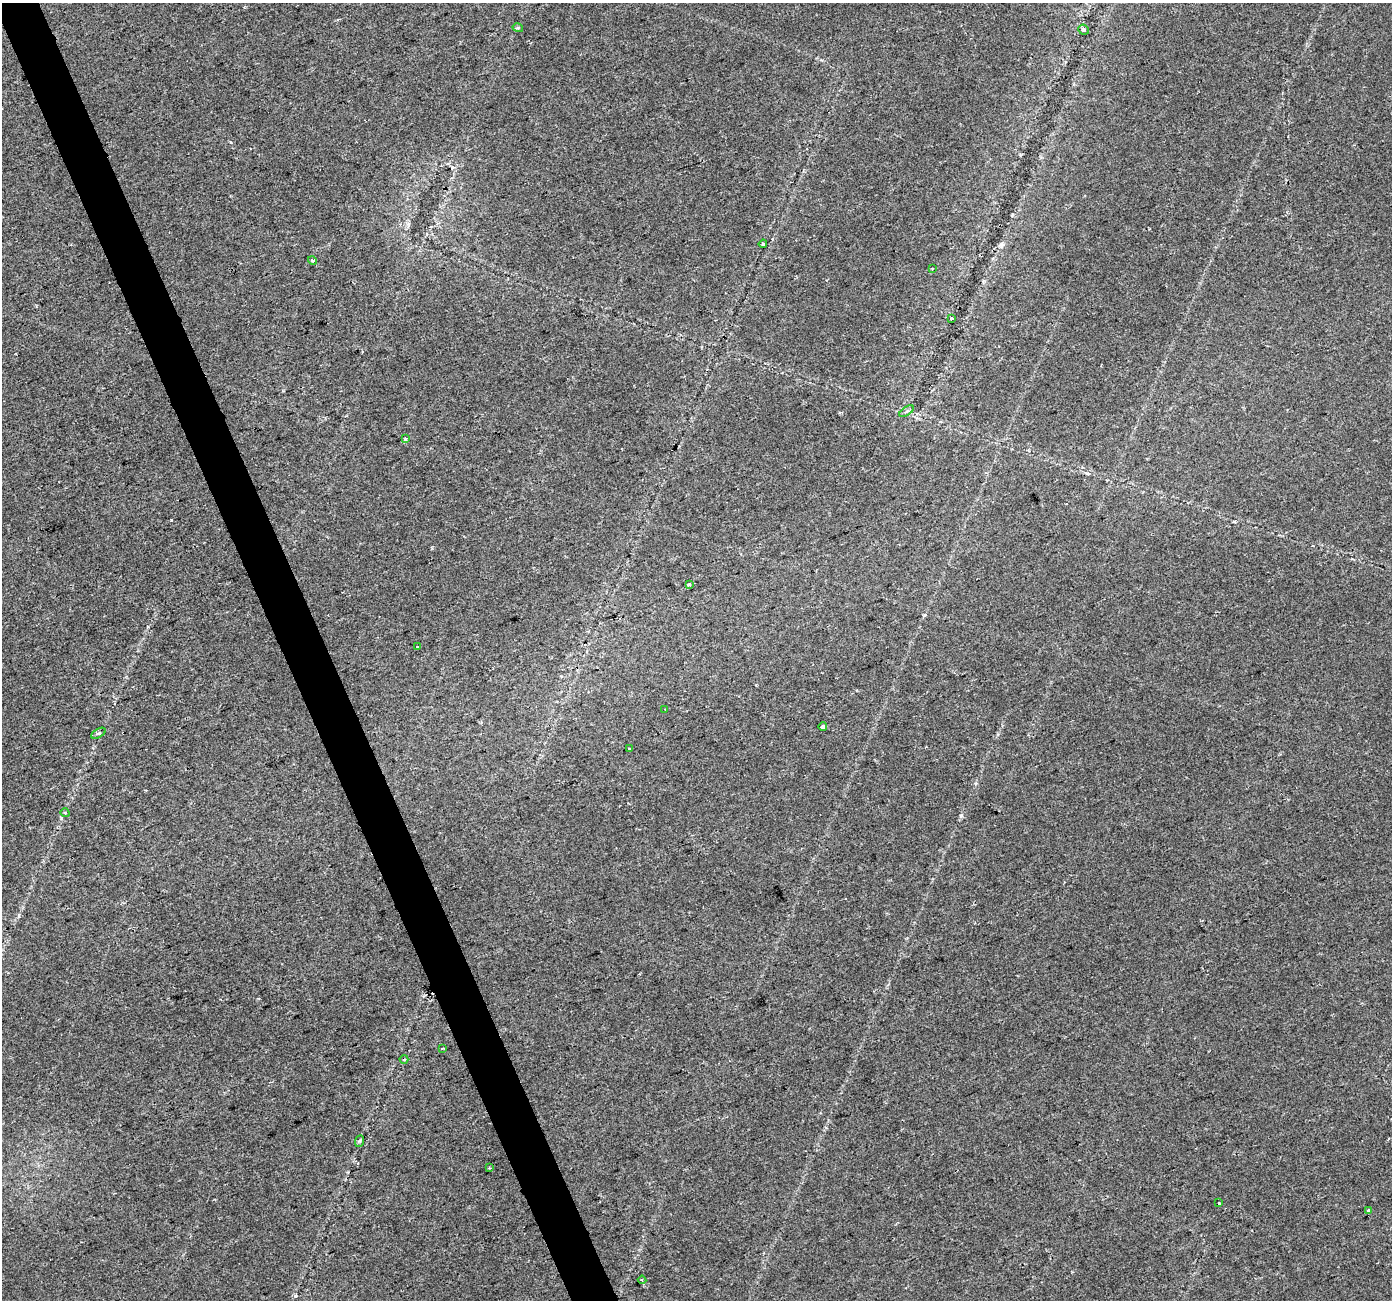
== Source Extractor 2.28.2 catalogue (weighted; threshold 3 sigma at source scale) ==
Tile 11 of 4 x 4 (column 3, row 3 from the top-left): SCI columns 2779-4168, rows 1377-2674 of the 5558 x 5405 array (HDU 1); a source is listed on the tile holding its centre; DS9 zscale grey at full resolution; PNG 1394 x 1302 px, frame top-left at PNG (2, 3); each listed source drawn as its Kron ellipse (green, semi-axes under 4 px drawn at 4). Shown black and unused: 3% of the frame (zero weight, under 2 of 3 exposures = <1% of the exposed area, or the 3 px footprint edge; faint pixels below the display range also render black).
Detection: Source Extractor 2.28.2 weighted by HDU 2 'WHT'; one run over the whole footprint, this tile lists its part. Background 0.0289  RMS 0.0048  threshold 0.0215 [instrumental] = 3 sigma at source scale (4.5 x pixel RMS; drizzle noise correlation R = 1.50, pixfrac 1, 0.0396/0.0396 arcsec/px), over >= 5 px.
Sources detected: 25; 3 cosmic-ray / hot-pixel residue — neither listed nor drawn; the other 22 listed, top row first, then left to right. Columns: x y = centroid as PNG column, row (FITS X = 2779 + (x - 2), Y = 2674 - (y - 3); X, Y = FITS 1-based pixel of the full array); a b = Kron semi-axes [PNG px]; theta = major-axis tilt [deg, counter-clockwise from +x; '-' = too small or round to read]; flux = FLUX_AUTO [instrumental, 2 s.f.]
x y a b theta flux
518 28 5 3 - 0.65
1083 30 5 5 - 1.2
763 244 4 3 - 0.55
313 260 4 4 - 0.82
932 269 3 2 - 0.4
952 318 4 3 - 0.56
907 411 8 4 34 1.1
405 439 4 3 - 1.9
689 584 3 3 - 2.1
417 646 3 3 - 1.1
665 709 2 2 - 0.38
823 727 4 4 - 1.1
98 733 8 3 30 0.81
629 749 3 3 - 1.2
65 813 5 3 - 0.43
442 1049 3 2 - 0.56
404 1059 4 3 - 0.57
360 1141 6 3 70 0.74
490 1168 4 3 - 0.41
1219 1203 3 2 - 0.63
1369 1211 3 3 - 1.6
642 1280 4 3 - 0.58
Unlisted compact peaks at least as high as the median listed source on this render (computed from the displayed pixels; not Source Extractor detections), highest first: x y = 961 815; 171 520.